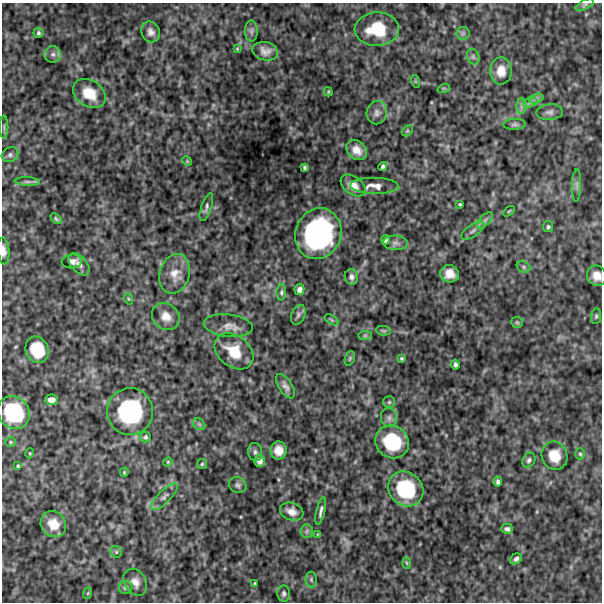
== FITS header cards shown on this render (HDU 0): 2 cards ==
NAXIS1  =                  600
NAXIS2  =                  600

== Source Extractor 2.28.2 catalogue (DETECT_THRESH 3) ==
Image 600 x 600 px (HDU 0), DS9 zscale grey, 1 PNG px = 1 image px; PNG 604 x 604 px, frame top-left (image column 1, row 600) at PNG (2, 3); each listed source drawn as its Kron ellipse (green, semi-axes under 4 px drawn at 4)
Background 538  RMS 130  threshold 387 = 3 sigma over >= 5 px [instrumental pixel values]
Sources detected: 106; all 106 listed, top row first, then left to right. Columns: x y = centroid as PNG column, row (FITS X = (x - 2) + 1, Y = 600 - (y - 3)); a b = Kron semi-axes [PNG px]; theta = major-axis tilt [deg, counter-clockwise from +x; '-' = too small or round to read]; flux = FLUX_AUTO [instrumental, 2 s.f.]
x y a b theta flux
585 5 10 4 28 1.9e+04
377 29 22 16 2 3.4e+05
251 31 10 6 -89 3.2e+04
151 32 11 9 -65 4.9e+04
38 33 5 5 - 1.6e+04
463 33 7 6 - 2.3e+04
237 49 4 4 - 8.2e+03
265 51 13 9 -11 6.5e+04
53 54 8 8 - 3.7e+04
473 57 8 6 -70 2.6e+04
501 71 13 10 88 9.9e+04
415 81 6 4 -71 1.1e+04
444 88 6 4 18 1.1e+04
328 92 5 3 - 9.1e+03
89 93 17 13 -34 1.9e+05
536 99 7 4 18 2.5e+04
530 103 7 4 19 2.6e+04
521 106 8 5 89 2.9e+04
550 112 13 8 3 3.9e+04
377 113 11 10 - 4.7e+04
515 124 11 5 3 2.3e+04
4 127 11 2 90 1.7e+04
407 131 6 4 44 1.3e+04
357 150 11 9 -42 8.5e+04
10 155 8 7 - 2.7e+04
187 161 5 4 - 8.6e+03
383 167 4 3 - 1.9e+04
304 168 4 3 - 1.4e+04
27 182 13 4 -3 2.5e+04
577 185 16 4 88 3.4e+04
353 186 14 9 -35 8.2e+04
374 186 24 8 -1 7.7e+04
460 204 3 2 - 9.3e+03
206 207 14 5 71 2.8e+04
509 211 6 3 36 8.9e+03
56 219 6 3 -44 1.3e+04
485 220 10 5 45 2.9e+04
548 227 5 5 - 1.6e+04
473 231 13 6 34 3.2e+04
318 234 26 22 69 1.5e+06
385 240 4 4 - 2.2e+04
395 243 12 7 -2 3.9e+04
4 251 13 6 -86 4.5e+04
72 261 10 7 5 3.5e+04
79 264 13 7 -49 5.0e+04
523 267 7 5 -22 1.7e+04
175 274 20 15 73 1.2e+05
449 274 9 8 - 9.1e+04
597 276 10 9 - 8.0e+04
351 277 8 6 -82 3.5e+04
299 290 5 5 - 3.2e+04
281 292 8 4 86 1.9e+04
129 299 6 3 -71 9.9e+03
298 315 10 6 67 2.6e+04
166 316 14 12 -40 9.0e+04
596 316 8 5 81 1.6e+04
331 320 8 3 -32 1.2e+04
517 322 6 5 - 1.3e+04
228 326 24 11 -6 9.0e+04
384 331 7 4 -7 1.4e+04
365 335 7 4 0 1.5e+04
37 350 13 11 -66 2.8e+05
234 351 21 15 -38 2.2e+05
350 358 7 5 71 1.4e+04
401 358 3 3 - 1.1e+04
455 364 5 3 - 2.0e+04
285 386 14 6 -57 4.2e+04
51 400 6 5 - 5.1e+04
389 402 6 6 - 1.6e+04
130 412 23 23 - 9.5e+05
14 413 17 15 -51 5.6e+05
389 418 9 8 - 3.5e+04
199 424 7 5 -44 1.9e+04
145 437 5 5 - 1.5e+04
10 442 5 5 - 1.2e+04
392 442 17 16 - 4.7e+05
279 450 9 8 - 8.6e+04
255 452 9 7 -82 2.8e+04
30 453 5 3 - 7.6e+03
580 454 5 4 - 1.3e+04
555 456 14 12 -72 1.6e+05
529 460 8 6 61 2.5e+04
259 461 6 5 - 3.7e+04
168 462 5 4 - 8.4e+03
202 464 5 5 - 1.3e+04
18 466 4 3 - 1.0e+04
124 472 5 3 - 9.0e+03
498 482 5 4 - 2.4e+04
238 485 9 7 -28 2.9e+04
406 489 18 16 -45 5.4e+05
164 497 17 6 45 4.3e+04
321 511 14 4 77 3.1e+04
292 512 12 8 -20 6.6e+04
53 524 13 12 - 1.4e+05
507 529 6 5 - 2.5e+04
307 531 6 6 - 2.2e+04
318 534 4 2 - 7.8e+03
116 552 6 5 - 1.5e+04
516 559 6 5 - 2.6e+04
407 563 6 4 -88 1.1e+04
311 580 8 5 -89 2.0e+04
135 582 14 11 -59 7.4e+04
255 583 4 2 - 7.9e+03
126 587 6 6 - 2.1e+04
88 593 6 3 71 9.5e+03
284 593 8 6 -85 2.3e+04
At the frame edge (FLAGS 8, measured only in part): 2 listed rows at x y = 4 251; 597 276